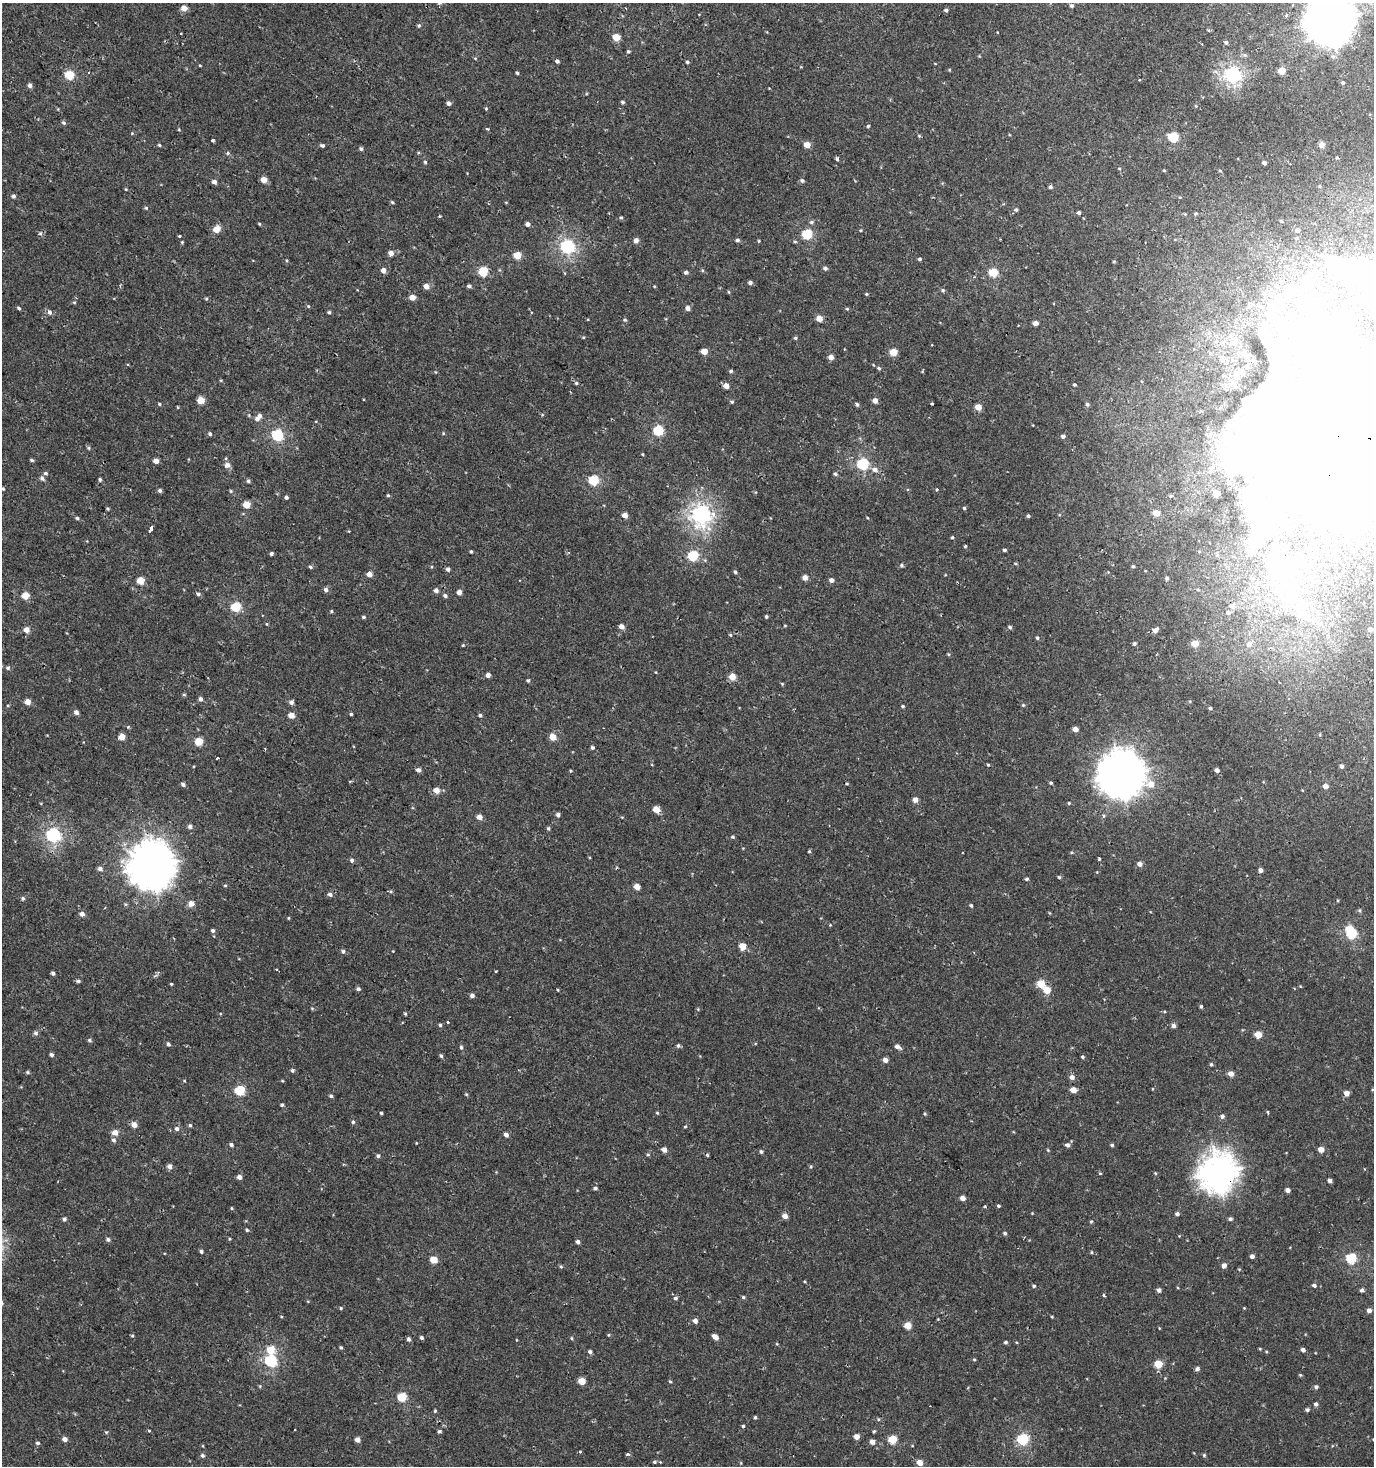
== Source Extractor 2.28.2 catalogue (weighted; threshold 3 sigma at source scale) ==
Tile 11 of 4 x 4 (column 3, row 3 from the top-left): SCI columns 3041-4412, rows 1465-2928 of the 5973 x 5886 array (HDU 1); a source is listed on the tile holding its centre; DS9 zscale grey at full resolution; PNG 1376 x 1468 px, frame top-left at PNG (2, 3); no overlay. Shown black and unused: <1% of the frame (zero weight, under 2 of 3 exposures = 2% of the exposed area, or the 3 px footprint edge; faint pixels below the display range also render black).
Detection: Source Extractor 2.28.2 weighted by HDU 2 'WHT'; one run over the whole footprint, this tile lists its part. Background 6.87e-04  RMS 0.0025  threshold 0.0115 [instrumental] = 3 sigma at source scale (4.5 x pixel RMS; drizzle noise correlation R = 1.50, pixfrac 1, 0.0396/0.0396 arcsec/px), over >= 5 px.
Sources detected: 414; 13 inside a brighter object's white glare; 2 cosmic-ray / hot-pixel residue — not listed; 3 inside a brighter listed object's ellipse — not listed separately; the other 396 listed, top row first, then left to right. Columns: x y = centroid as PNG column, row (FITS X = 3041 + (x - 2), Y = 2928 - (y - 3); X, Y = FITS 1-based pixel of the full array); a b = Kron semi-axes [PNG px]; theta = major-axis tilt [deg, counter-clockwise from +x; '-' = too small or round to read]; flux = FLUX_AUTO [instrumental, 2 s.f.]
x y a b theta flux
1071 5 5 4 - 0.4
184 8 5 5 - 2.2
946 10 4 4 - 0.54
1330 20 18 16 78 610
419 25 5 4 - 0.36
616 37 5 4 - 4.9
1226 42 4 3 - 0.93
628 51 4 4 - 0.35
475 58 5 3 - 0.2
557 61 4 4 - 0.61
687 62 4 4 - 0.34
200 66 4 3 - 0.18
1282 71 5 4 - 3.9
517 73 3 3 - 0.33
1232 74 6 6 - 60
69 75 5 5 - 11
1343 83 4 4 - 0.34
30 85 4 4 - 0.85
623 102 4 4 - 0.41
448 103 4 4 - 0.81
486 108 5 3 - 0.2
64 123 5 5 - 0.44
868 126 4 4 - 0.31
487 129 4 3 - 0.31
1173 137 5 5 - 15
213 140 3 3 - 1.2
159 145 4 4 - 0.26
322 145 5 4 - 0.49
807 145 5 4 - 2.6
1322 145 4 4 - 2.1
361 149 5 4 - 0.42
227 153 5 4 - 0.38
837 159 3 3 - 0.77
425 162 4 4 - 0.31
1264 163 4 3 - 0.62
1164 170 4 3 - 0.22
1220 171 5 3 - 0.21
264 179 5 4 - 2.4
802 180 5 4 - 0.53
214 182 4 4 - 0.97
1320 186 5 3 - 0.23
1050 187 5 4 - 0.5
126 189 4 3 - 0.18
13 196 5 5 - 0.52
392 202 5 4 - 0.28
146 208 5 4 - 0.3
1016 210 5 4 - 0.4
1079 212 4 4 - 0.48
440 216 3 3 - 0.36
621 217 4 4 - 0.3
1281 221 3 2 - 0.27
811 222 6 4 26 0.42
259 224 4 3 - 0.28
527 224 4 4 - 0.96
216 229 5 5 - 3.8
860 230 4 3 - 0.23
1297 230 4 4 - 0.98
40 234 5 3 - 0.38
807 234 5 5 - 14
179 236 3 3 - 0.27
1297 238 3 2 - 0.21
636 240 5 4 - 1.2
737 240 4 4 - 0.63
182 242 4 4 - 0.24
795 242 5 3 - 0.27
567 246 6 6 - 42
391 253 5 4 - 1.4
517 255 5 5 - 5.4
919 259 4 3 - 0.4
1114 261 4 3 - 0.2
825 268 5 4 - 0.58
383 270 5 4 - 1.4
483 271 5 5 - 12
686 272 4 4 - 0.65
993 273 5 5 - 9.1
750 283 4 4 - 0.7
426 286 4 4 - 1.9
469 286 5 4 - 0.5
943 290 5 4 - 0.4
729 292 5 3 - 0.22
866 294 4 4 - 0.23
412 297 4 4 - 2.4
1370 298 6 6 - 30
206 299 5 3 - 0.26
74 302 5 3 - 0.25
1275 302 27 8 51 4.6
308 306 5 3 - 0.2
1259 306 6 4 -2 0.47
19 308 4 3 - 0.38
687 308 5 5 - 1
847 309 4 4 - 0.25
49 312 6 5 - 0.71
329 312 4 4 - 0.36
819 318 5 4 - 2.3
625 320 4 4 - 0.32
1035 323 4 4 - 1.4
795 338 5 4 - 0.33
704 351 4 4 - 2.9
893 352 5 4 - 5.1
831 357 4 4 - 1.4
879 368 6 4 -23 0.34
731 371 4 4 - 0.4
576 383 4 4 - 0.33
1074 384 3 3 - 0.34
726 386 5 4 - 1.8
201 400 5 4 - 4.2
875 400 4 4 - 1.5
732 402 4 4 - 0.33
159 404 4 4 - 0.26
857 404 5 4 - 0.46
932 404 3 2 - 0.3
1087 404 5 4 - 0.43
978 407 4 4 - 3.1
257 419 6 5 - 0.81
658 430 5 5 - 14
443 433 5 3 - 0.22
210 434 5 4 - 0.45
277 435 5 5 - 22
1063 436 4 4 - 0.73
1369 438 36 27 -70 5100
89 448 5 3 - 0.29
643 454 4 3 - 0.22
226 458 5 3 - 0.24
32 460 5 4 - 0.34
156 461 4 4 - 1.4
863 464 5 5 - 25
227 465 7 6 - 1
874 469 8 6 -15 1
45 473 5 4 - 0.41
835 474 5 4 - 0.39
42 478 6 5 - 0.68
100 479 4 3 - 0.37
593 480 5 5 - 14
248 481 4 4 - 0.44
3 489 3 3 - 0.25
160 490 4 4 - 0.53
231 491 4 4 - 0.26
388 495 4 4 - 0.27
1171 496 5 4 - 0.34
286 497 4 3 - 0.58
246 504 5 4 - 4.8
108 508 4 3 - 0.29
964 508 4 4 - 0.3
1156 513 5 4 - 3.1
701 514 7 7 - 85
625 515 4 4 - 1.8
1028 516 4 3 - 0.41
77 518 4 4 - 0.36
1258 518 112 33 -69 54
150 529 6 3 60 6.1
1309 536 5 3 - 0.24
952 537 4 3 - 0.26
965 546 4 3 - 0.23
1004 550 4 3 - 0.39
471 551 3 3 - 0.28
271 554 3 3 - 0.52
693 556 5 5 - 15
901 565 5 5 - 0.36
1133 566 4 3 - 0.34
310 567 5 4 - 0.38
448 569 4 4 - 0.67
735 572 4 4 - 0.4
369 574 4 4 - 1.9
805 578 4 4 - 1.7
1167 578 3 3 - 0.53
831 580 4 4 - 1
140 581 5 5 - 4.8
326 590 5 5 - 0.71
436 590 5 5 - 0.78
459 592 4 4 - 1.4
198 594 5 4 - 0.48
25 596 4 4 - 4.9
445 596 4 4 - 0.64
1231 606 8 6 0 1.1
236 607 5 5 - 13
331 611 4 4 - 0.26
1228 612 6 5 - 0.66
766 616 3 3 - 0.37
363 617 4 3 - 0.39
267 624 4 3 - 0.24
621 626 5 4 - 1.6
1010 627 5 4 - 0.45
1370 629 4 4 - 1.1
27 630 5 5 - 1.8
1155 630 5 4 - 1.2
730 635 4 4 - 0.24
1037 638 4 3 - 0.35
1134 643 4 4 - 0.42
1195 643 5 4 - 4.2
1249 644 7 7 - 1.2
463 645 4 3 - 0.23
1271 648 6 4 -1 0.37
8 668 5 5 - 0.45
488 675 4 4 - 1.4
732 677 5 5 - 3.2
528 680 4 4 - 0.31
184 695 5 3 - 0.26
200 699 5 4 - 0.7
27 702 4 4 - 2.5
291 702 5 5 - 0.79
1023 705 4 4 - 0.31
903 706 4 3 - 0.31
1210 708 4 4 - 0.44
76 712 5 4 - 0.9
351 714 4 4 - 0.33
291 715 5 4 - 2.3
480 715 4 4 - 0.47
1075 729 4 4 - 1.6
122 737 4 4 - 3
552 737 5 4 - 3.5
199 741 5 5 - 5.7
592 747 4 4 - 0.45
217 757 3 3 - 0.88
988 765 4 3 - 0.26
1342 766 4 4 - 0.7
418 770 4 4 - 0.92
1217 770 4 4 - 0.82
570 771 4 3 - 0.22
1121 775 16 16 - 420
1051 783 4 3 - 0.3
183 784 5 4 - 0.57
1151 784 8 7 - 2.3
1325 786 5 4 - 1.5
436 790 5 5 - 1.9
915 800 4 4 - 1.8
1069 803 3 3 - 0.24
656 809 5 4 - 3.8
558 815 4 4 - 0.68
479 817 5 4 - 1.8
190 826 5 5 - 0.74
548 829 5 4 - 0.34
53 835 6 6 - 45
733 837 4 4 - 0.36
809 851 3 3 - 0.32
1099 859 3 3 - 0.54
352 860 5 4 - 0.61
1140 864 5 4 - 1.1
151 866 16 16 - 490
100 869 5 4 - 0.84
1260 870 4 4 - 0.87
1059 877 5 4 - 0.28
1027 879 4 3 - 0.38
225 885 5 3 - 0.24
637 887 4 4 - 2.4
330 894 5 5 - 0.79
23 898 5 5 - 0.45
191 903 5 5 - 1.8
971 905 4 3 - 0.37
82 914 4 4 - 1.2
288 918 4 3 - 0.21
213 930 5 5 - 0.52
1352 934 5 5 - 12
743 946 5 5 - 3.2
343 951 5 4 - 0.55
277 970 3 3 - 0.55
53 973 4 4 - 0.57
78 981 5 4 - 0.45
171 984 3 3 - 0.25
1041 984 5 5 - 5
358 989 4 4 - 0.54
558 990 4 2 - 0.21
1047 990 5 5 - 3.8
472 995 5 4 - 0.78
1201 1006 4 3 - 0.35
405 1014 4 3 - 0.27
448 1022 3 3 - 0.61
440 1025 4 3 - 0.37
1174 1026 5 4 - 0.79
36 1033 6 6 - 0.57
1258 1035 5 5 - 3.6
89 1040 5 4 - 0.45
168 1044 4 4 - 0.54
678 1046 5 4 - 0.43
897 1046 5 4 - 1.2
461 1047 5 4 - 0.42
51 1055 4 4 - 0.52
441 1056 5 4 - 0.42
1082 1057 4 4 - 0.32
885 1060 4 4 - 1.4
1211 1064 4 4 - 0.34
292 1070 5 4 - 0.42
27 1072 5 4 - 0.34
1231 1074 5 4 - 1.7
1072 1077 5 5 - 0.95
239 1090 5 5 - 13
1073 1090 4 4 - 2.3
1346 1093 4 4 - 1.7
331 1096 4 4 - 0.41
282 1105 4 3 - 0.4
1268 1112 5 2 - 0.26
381 1113 3 3 - 0.29
657 1113 4 4 - 0.23
925 1114 5 3 - 0.22
1222 1116 5 5 - 0.63
353 1122 4 4 - 0.37
134 1125 5 5 - 1.6
190 1125 4 4 - 0.36
685 1127 4 3 - 0.22
177 1129 5 5 - 0.72
115 1132 5 5 - 2.1
506 1135 5 4 - 0.94
113 1140 6 5 - 0.55
231 1144 4 4 - 0.55
1067 1145 5 5 - 0.64
1112 1145 4 3 - 0.36
664 1149 5 5 - 1.1
1321 1149 4 4 - 2.1
1048 1150 4 3 - 0.21
761 1152 5 4 - 0.43
648 1155 5 3 - 0.26
707 1155 4 3 - 0.26
378 1156 5 4 - 0.5
170 1166 5 5 - 1.1
1100 1173 4 3 - 0.2
1155 1173 4 3 - 0.21
1218 1173 14 13 - 250
239 1177 4 4 - 1.2
1330 1180 4 3 - 0.86
595 1188 4 4 - 0.45
1287 1190 4 4 - 1.1
962 1198 4 4 - 1.4
985 1206 4 3 - 0.26
998 1206 4 4 - 0.35
231 1208 4 3 - 0.24
1177 1214 5 4 - 0.59
785 1216 5 4 - 1.5
64 1219 4 4 - 0.62
1230 1219 5 4 - 0.52
1091 1221 5 3 - 0.24
247 1230 4 4 - 0.33
1005 1233 4 4 - 0.38
108 1239 5 4 - 0.46
578 1242 4 4 - 0.74
201 1251 4 4 - 0.48
1092 1252 4 3 - 0.22
1252 1256 4 4 - 0.97
1351 1258 5 5 - 16
434 1260 5 4 - 5
1224 1265 5 4 - 1.1
561 1266 5 3 - 0.27
1314 1285 5 4 - 0.6
1034 1286 5 4 - 0.36
1159 1290 4 4 - 0.8
1362 1290 4 4 - 0.56
1103 1295 3 3 - 0.41
743 1297 4 4 - 0.32
675 1298 5 5 - 0.52
341 1308 4 3 - 0.27
1244 1308 3 3 - 0.17
1369 1310 4 4 - 1
1052 1317 3 3 - 0.22
695 1321 5 5 - 1.1
908 1325 5 5 - 4.3
609 1335 5 3 - 0.21
132 1336 4 4 - 0.26
421 1337 4 4 - 0.43
715 1337 6 4 -33 1.5
571 1338 5 3 - 0.23
409 1339 5 4 - 0.56
1005 1342 5 4 - 0.39
341 1347 4 3 - 0.31
1260 1349 4 3 - 0.21
271 1350 6 5 - 5.2
1303 1350 4 4 - 0.69
590 1352 4 4 - 0.53
974 1359 4 4 - 0.25
271 1360 6 5 - 25
1158 1364 5 5 - 6.2
1197 1369 5 4 - 0.7
1300 1375 4 4 - 0.24
582 1381 5 4 - 3.8
670 1381 4 4 - 0.27
1316 1387 5 5 - 0.45
402 1397 5 5 - 9.1
1316 1404 4 4 - 0.68
1307 1410 4 4 - 0.47
435 1411 4 3 - 0.28
755 1417 4 3 - 0.33
743 1426 4 4 - 0.34
149 1431 3 3 - 0.54
439 1431 5 4 - 0.35
874 1431 4 4 - 0.31
106 1432 5 4 - 0.26
856 1437 4 4 - 1.6
65 1439 5 4 - 1.1
892 1439 5 5 - 7.4
1022 1439 5 5 - 21
357 1440 4 4 - 1.5
872 1442 5 4 - 1.4
37 1443 5 4 - 0.41
580 1452 5 3 - 0.21
628 1454 4 4 - 0.53
202 1455 5 4 - 0.5
1204 1455 5 4 - 0.29
654 1462 5 4 - 0.37
920 1463 5 5 - 2.5
Overlapping masked pixels (flux is a lower limit): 2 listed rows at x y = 1369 438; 1218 1173
Isophote crosses this tile's border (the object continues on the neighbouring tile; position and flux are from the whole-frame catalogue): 3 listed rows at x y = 1330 20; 1370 298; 1369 438